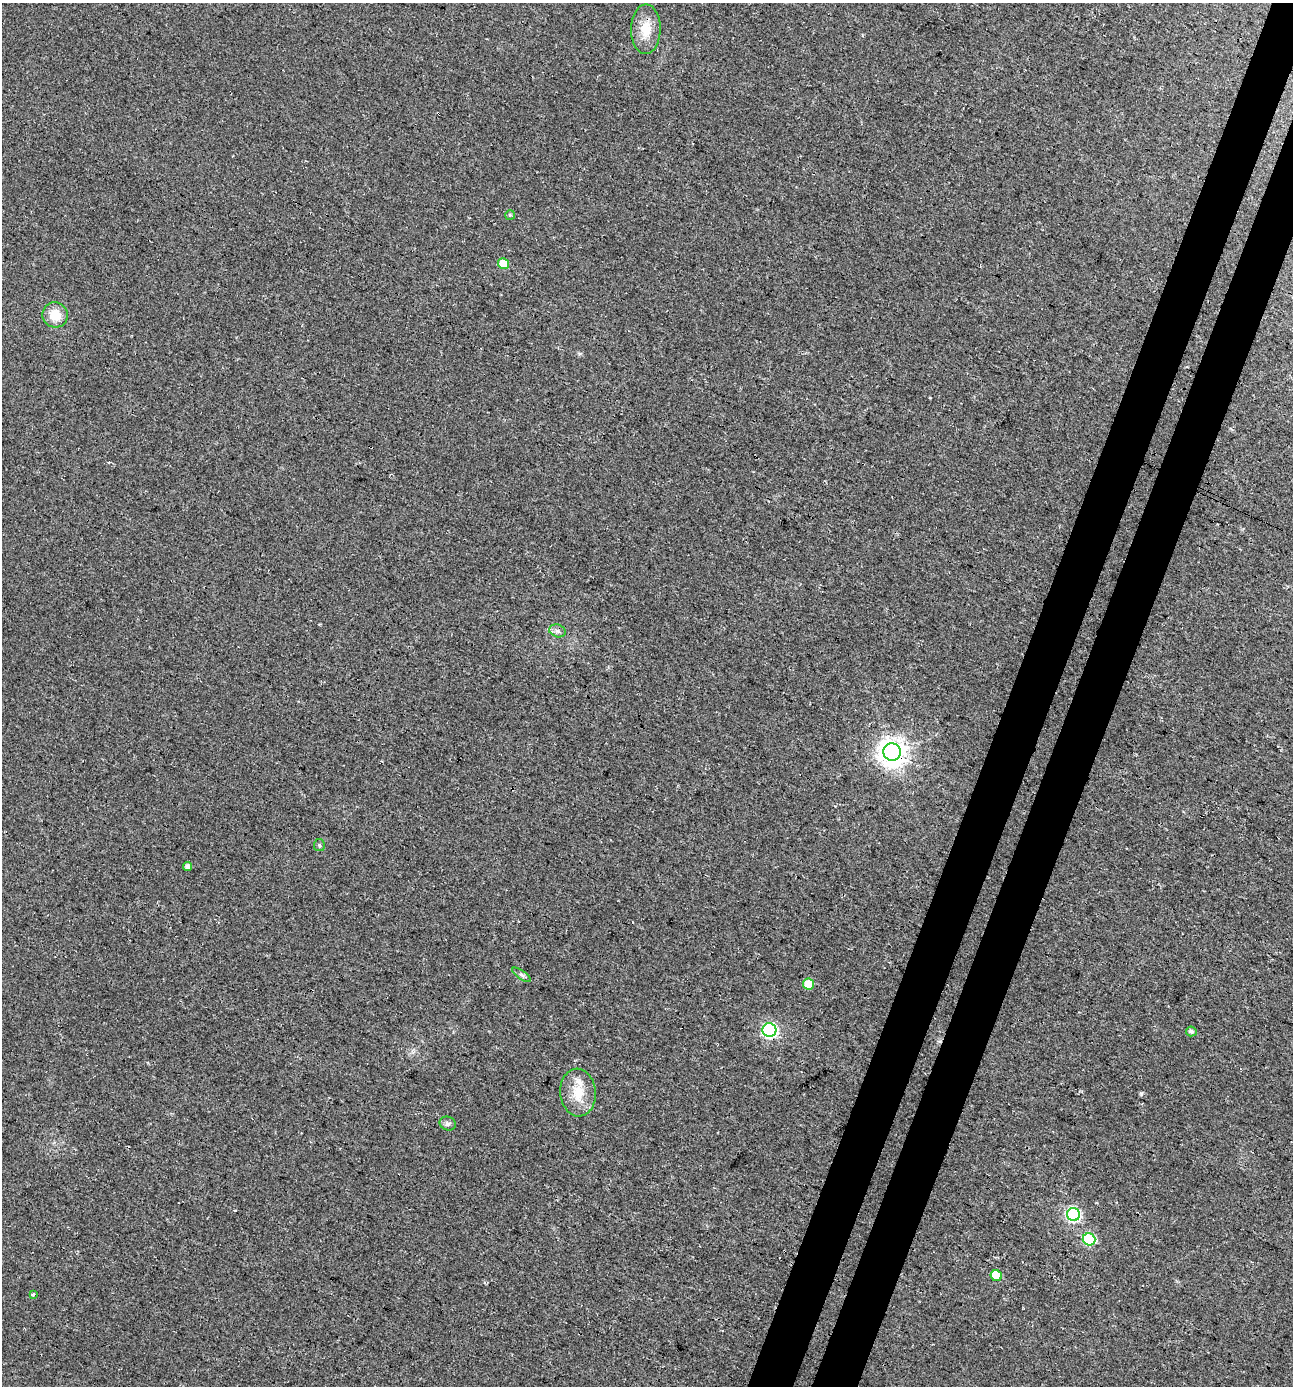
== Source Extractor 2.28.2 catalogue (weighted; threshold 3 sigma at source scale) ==
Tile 10 of 4 x 4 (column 2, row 3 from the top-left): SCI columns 1553-2843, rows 1417-2800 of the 5751 x 5592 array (HDU 1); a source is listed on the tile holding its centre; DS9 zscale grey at full resolution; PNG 1295 x 1388 px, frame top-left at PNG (2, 3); each listed source drawn as its Kron ellipse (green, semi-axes under 4 px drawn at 4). Shown black and unused: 7% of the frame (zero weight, under 3 of 4 exposures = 5% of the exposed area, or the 3 px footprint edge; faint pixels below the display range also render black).
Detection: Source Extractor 2.28.2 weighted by HDU 2 'WHT'; one run over the whole footprint, this tile lists its part. Background 0.0184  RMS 0.0068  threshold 0.0304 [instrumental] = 3 sigma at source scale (4.5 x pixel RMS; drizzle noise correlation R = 1.50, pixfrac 1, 0.0396/0.0396 arcsec/px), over >= 5 px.
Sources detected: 18; all 18 listed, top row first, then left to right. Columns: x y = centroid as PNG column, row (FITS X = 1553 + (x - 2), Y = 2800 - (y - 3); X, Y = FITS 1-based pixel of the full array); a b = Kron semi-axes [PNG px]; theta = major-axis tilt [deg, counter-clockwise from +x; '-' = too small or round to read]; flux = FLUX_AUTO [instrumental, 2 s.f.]
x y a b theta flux
646 29 25 15 90 14
510 215 5 5 - 0.82
503 264 5 5 - 15
55 315 13 12 - 12
557 631 8 6 -19 2.2
892 752 9 8 - 760
319 845 6 5 - 1.2
188 867 4 4 - 3
521 975 11 3 -35 1.4
808 984 5 5 - 18
769 1030 7 7 - 120
1191 1031 5 5 - 1.9
578 1093 24 17 -85 16
448 1123 8 6 -24 2.1
1073 1215 6 6 - 95
1089 1239 6 6 - 54
996 1276 6 5 - 17
33 1294 4 3 - 2.7
Overlapping masked pixels (flux is a lower limit): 3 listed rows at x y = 892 752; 808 984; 769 1030
Unlisted compact peaks at least as high as the median listed source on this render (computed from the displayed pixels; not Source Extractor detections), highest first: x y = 1141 1093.